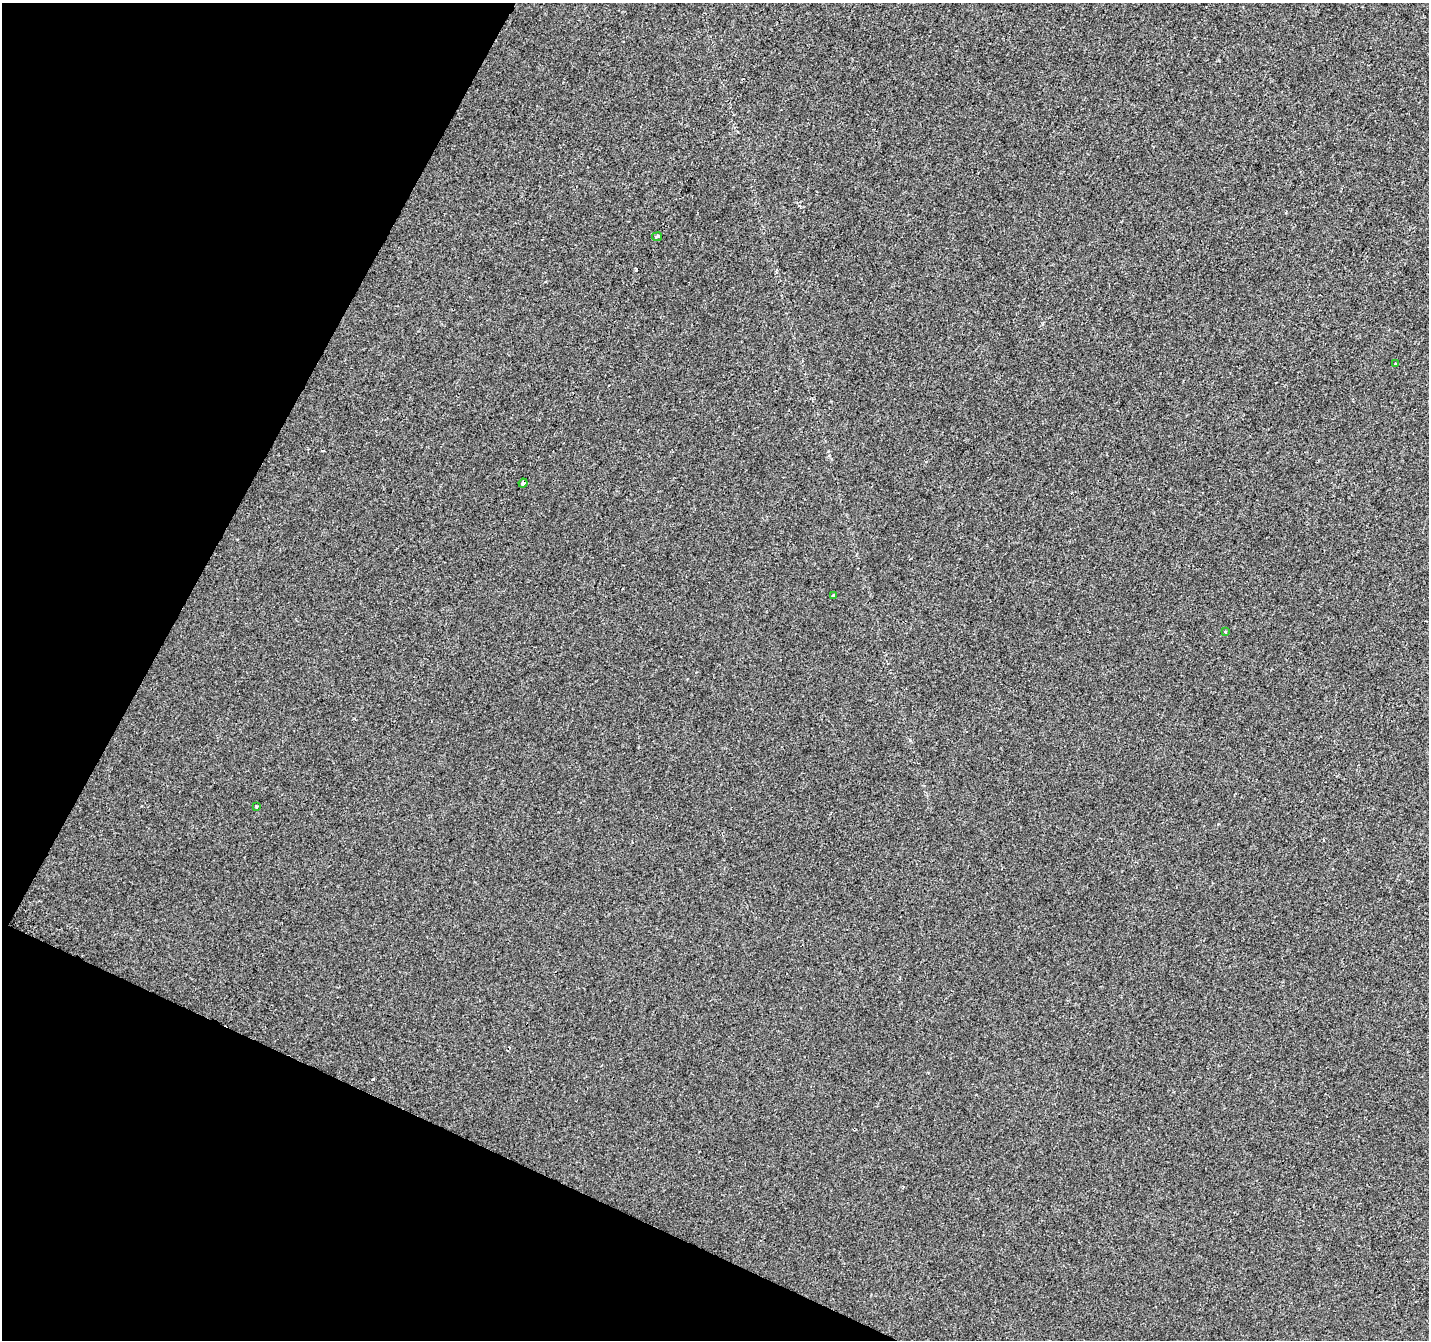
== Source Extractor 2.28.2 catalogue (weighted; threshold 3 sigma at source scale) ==
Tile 9 of 4 x 4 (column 1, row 3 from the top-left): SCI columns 1-1427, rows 1540-2877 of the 5715 x 5821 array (HDU 1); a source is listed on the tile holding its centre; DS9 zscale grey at full resolution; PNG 1431 x 1342 px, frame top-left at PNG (2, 3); each listed source drawn as its Kron ellipse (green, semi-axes under 4 px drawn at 4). Shown black and unused: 22% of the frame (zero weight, under 2 of 3 exposures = <1% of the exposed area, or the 3 px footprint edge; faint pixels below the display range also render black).
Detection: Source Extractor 2.28.2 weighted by HDU 2 'WHT'; one run over the whole footprint, this tile lists its part. Background -3.36e-04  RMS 0.0042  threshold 0.0188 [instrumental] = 3 sigma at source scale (4.5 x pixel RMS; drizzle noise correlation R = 1.50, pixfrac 1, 0.0396/0.0396 arcsec/px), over >= 5 px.
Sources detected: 9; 3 cosmic-ray / hot-pixel residue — neither listed nor drawn; the other 6 listed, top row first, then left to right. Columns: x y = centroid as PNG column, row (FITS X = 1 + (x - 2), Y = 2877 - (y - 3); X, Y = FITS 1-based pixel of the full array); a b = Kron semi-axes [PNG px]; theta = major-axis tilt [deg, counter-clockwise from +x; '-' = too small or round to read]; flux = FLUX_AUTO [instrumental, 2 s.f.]
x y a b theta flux
657 237 5 3 - 0.99
1395 364 4 3 - 0.61
523 483 4 3 - 2.9
834 596 3 3 - 0.66
1225 632 3 3 - 0.38
257 806 3 2 - 0.4
Overlapping masked pixels (flux is a lower limit): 1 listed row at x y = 523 483